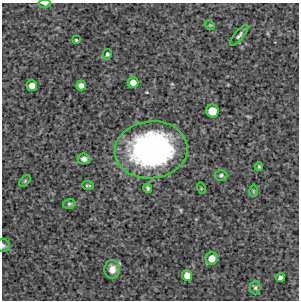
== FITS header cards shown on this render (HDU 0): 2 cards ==
NAXIS1  =                  297 /Length X axis
NAXIS2  =                  298 /Length Y axis

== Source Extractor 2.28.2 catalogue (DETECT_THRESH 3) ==
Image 297 x 298 px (HDU 0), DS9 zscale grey, 1 PNG px = 1 image px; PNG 301 x 302 px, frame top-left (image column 1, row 298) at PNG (2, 3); each listed source drawn as its Kron ellipse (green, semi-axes under 4 px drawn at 4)
Background 4510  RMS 230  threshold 693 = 3 sigma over >= 5 px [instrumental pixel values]
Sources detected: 25; all 25 listed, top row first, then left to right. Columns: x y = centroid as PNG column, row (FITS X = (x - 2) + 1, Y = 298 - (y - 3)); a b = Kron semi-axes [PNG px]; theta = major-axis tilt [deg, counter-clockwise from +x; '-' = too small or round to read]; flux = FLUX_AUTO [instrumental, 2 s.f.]
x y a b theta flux
45 4 6 3 -2 2.7e+04
210 25 5 4 - 1.7e+04
239 35 13 4 50 4.6e+04
76 40 3 3 - 1.7e+04
107 54 5 4 - 2.7e+04
133 82 5 5 - 1.2e+05
81 85 5 4 - 8.3e+04
32 86 5 5 - 1.4e+05
212 111 6 6 - 2.9e+05
151 150 36 28 6 3.7e+06
84 159 6 5 - 6.0e+04
259 167 4 3 - 1.9e+04
221 175 6 5 - 2.9e+04
25 181 7 4 45 2.2e+04
88 185 6 2 -3 1.9e+04
148 188 4 3 - 3.4e+04
201 188 5 3 - 1.3e+04
253 191 6 4 -89 1.8e+04
69 204 6 5 - 2.6e+04
3 246 6 6 - 3.3e+04
212 258 6 6 - 1.6e+05
112 269 9 8 - 1.3e+05
187 275 5 5 - 1.4e+05
280 278 4 3 - 4.2e+04
255 288 7 5 -90 3.0e+04
At the frame edge (FLAGS 8, measured only in part): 2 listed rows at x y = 45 4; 3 246